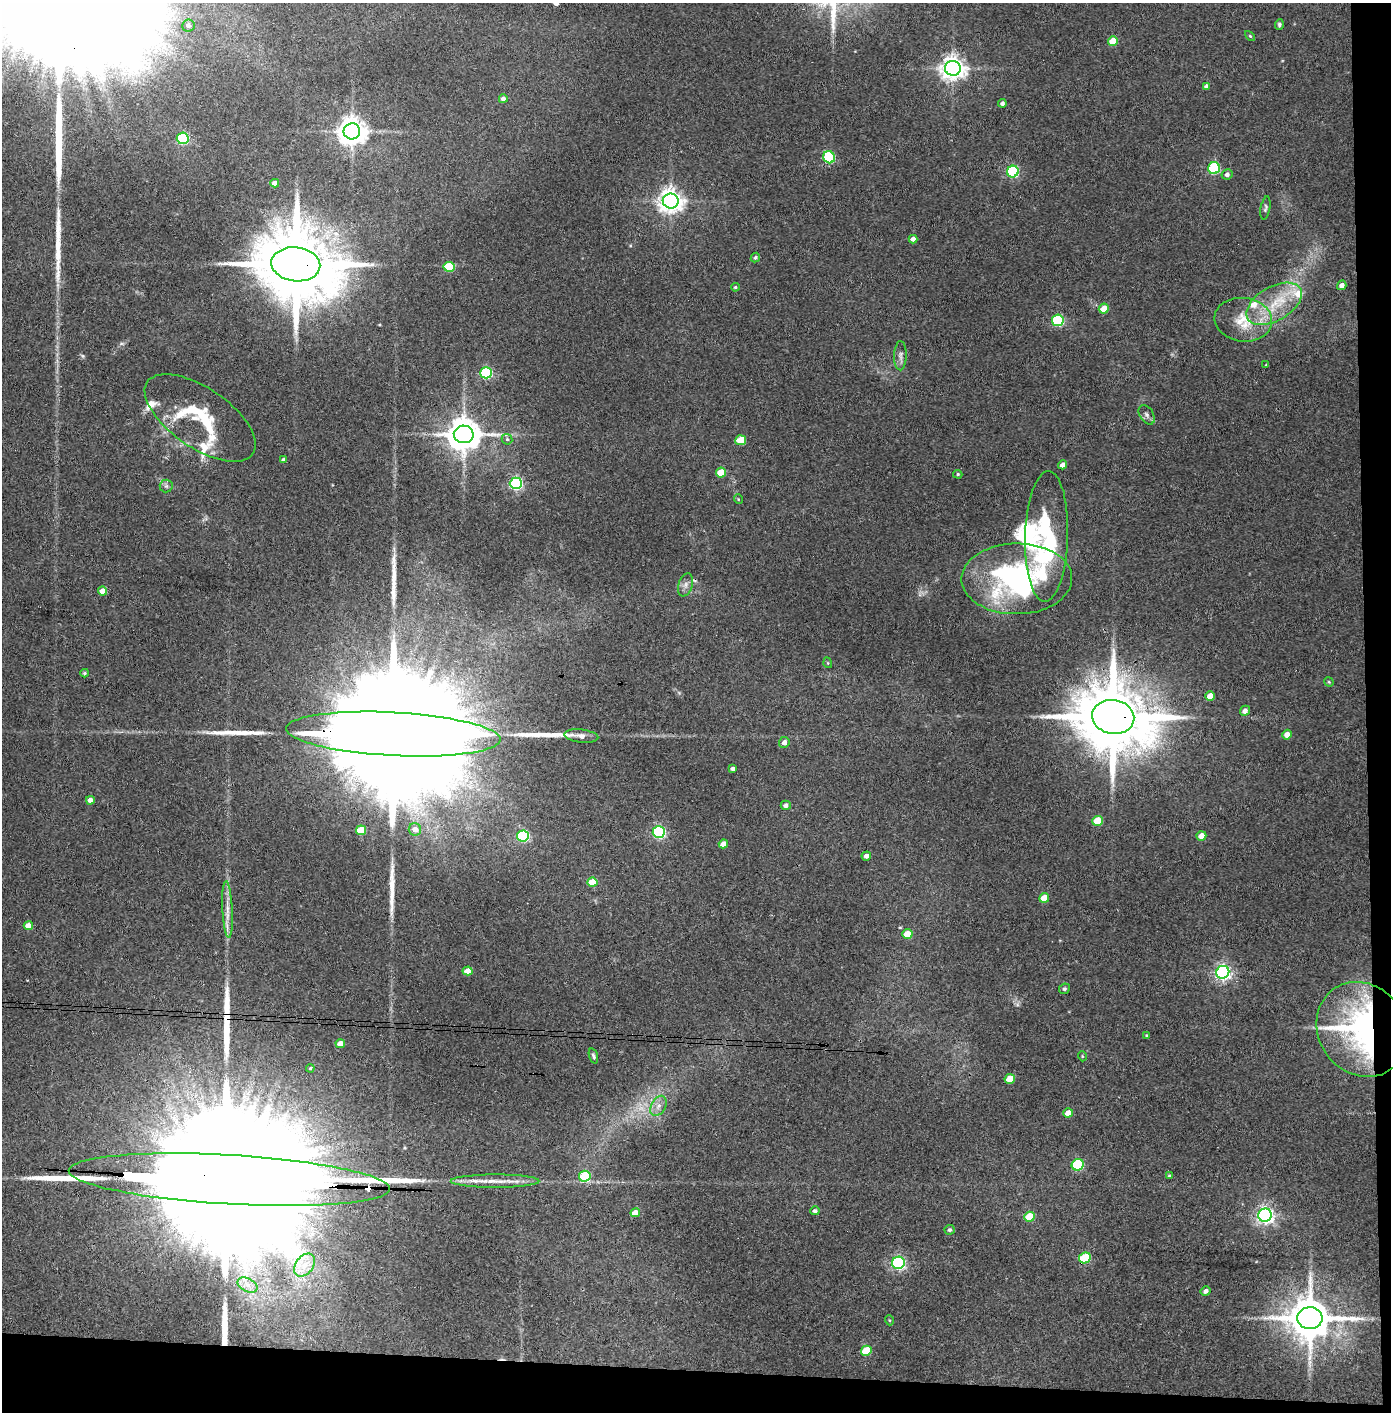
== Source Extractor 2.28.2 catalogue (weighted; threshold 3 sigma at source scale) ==
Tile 9 of 3 x 3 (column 3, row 3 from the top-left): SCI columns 2857-4245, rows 5-1414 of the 4323 x 4241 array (HDU 1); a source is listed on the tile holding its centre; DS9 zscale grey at full resolution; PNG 1393 x 1414 px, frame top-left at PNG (2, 3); each listed source drawn as its Kron ellipse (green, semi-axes under 4 px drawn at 4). Shown black and unused: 5% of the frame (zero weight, under 3 of 4 exposures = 6% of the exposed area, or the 3 px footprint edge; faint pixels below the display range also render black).
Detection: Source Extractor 2.28.2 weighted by HDU 2 'WHT'; one run over the whole footprint, this tile lists its part. Background 0.0737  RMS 0.0056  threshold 0.0252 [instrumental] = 3 sigma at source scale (4.5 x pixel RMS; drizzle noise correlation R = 1.50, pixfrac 1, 0.05/0.05 arcsec/px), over >= 5 px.
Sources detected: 118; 1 cosmic-ray / hot-pixel residue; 9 long thin detections or spike segments (spike, bleed or trail) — neither listed nor drawn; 6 inside a brighter listed object's ellipse — not listed separately; the other 102 listed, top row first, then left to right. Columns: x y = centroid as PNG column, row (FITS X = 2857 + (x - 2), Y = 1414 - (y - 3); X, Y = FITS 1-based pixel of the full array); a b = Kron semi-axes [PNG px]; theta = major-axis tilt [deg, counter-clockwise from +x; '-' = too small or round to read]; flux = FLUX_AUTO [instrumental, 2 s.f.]
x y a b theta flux
188 25 6 6 - 2.2
1279 25 5 4 - 0.98
1250 36 6 3 -45 0.59
1113 41 5 5 - 13
953 68 8 7 - 480
1206 86 4 4 - 1.6
503 99 4 4 - 2.4
1002 103 4 4 - 1.6
352 131 8 8 - 760
183 138 6 6 - 50
829 157 6 5 - 44
1214 168 6 6 - 50
1013 172 6 5 - 54
1227 174 5 5 - 1.7
275 183 4 4 - 4.3
671 201 8 7 - 480
1265 208 12 4 80 1.3
913 239 4 4 - 2.5
755 257 5 4 - 1.3
296 264 24 17 -7 8800
449 267 5 5 - 26
1342 285 5 4 - 3
735 287 4 3 - 0.65
1274 304 30 17 30 23
1104 309 5 5 - 8.3
1058 320 6 6 - 54
1243 320 29 22 -7 20
900 356 14 6 89 2.5
1266 365 3 3 - 0.58
486 373 6 5 - 60
1147 415 10 6 -58 2.1
200 418 64 30 -34 44
464 434 10 9 - 1300
507 439 6 5 - 0.86
741 440 5 5 - 16
283 460 4 3 - 1.8
1063 465 4 4 - 3.9
721 473 5 5 - 13
958 474 4 4 - 0.7
516 483 6 5 - 99
166 486 6 6 - 1.5
738 499 5 3 - 0.43
1047 536 65 21 88 64
1017 579 55 35 1 140
686 585 12 7 70 2.7
103 591 4 4 - 6.3
828 663 5 3 - 0.54
85 673 4 3 - 0.83
1329 682 5 4 - 0.6
1210 696 5 4 - 6.6
1245 711 5 5 - 2.9
1113 717 21 17 -10 6800
393 734 107 22 -3 68000
1287 735 5 4 - 4.3
581 736 17 6 -6 4
784 742 5 5 - 2.7
733 769 3 3 - 1.5
90 800 4 4 - 4.9
786 805 5 4 - 2.1
1097 821 5 5 - 16
415 829 6 6 - 3
361 830 5 5 - 15
659 832 6 6 - 83
523 836 6 5 - 66
1201 836 5 4 - 6
723 844 5 4 - 6.4
866 856 5 4 - 2.1
592 882 5 4 - 14
1044 898 5 4 - 8.6
227 909 28 5 -87 5.6
28 926 5 4 - 8
907 934 5 5 - 12
468 971 5 4 - 7.6
1223 972 6 6 - 190
1064 989 5 5 - 0.99
1362 1029 49 44 -53 150
1146 1035 4 3 - 0.58
340 1044 5 4 - 5.4
593 1056 7 4 -70 1.1
1082 1056 5 3 - 0.46
310 1068 4 3 - 0.69
1010 1079 5 5 - 11
658 1106 11 7 60 3.5
1068 1113 5 4 - 5.6
1078 1165 6 5 - 47
585 1176 6 5 - 33
1169 1176 4 3 - 0.76
229 1180 161 24 -3 120000
495 1181 44 6 0 9.9
815 1211 5 4 - 1.4
635 1213 5 4 - 7.3
1265 1215 7 6 - 240
1029 1217 5 5 - 16
949 1230 5 5 - 1.2
1085 1258 6 5 - 27
898 1263 6 6 - 120
305 1265 13 8 51 6.6
247 1285 10 6 -27 4.2
1206 1291 5 4 - 2.4
1310 1318 12 11 - 2400
889 1320 5 3 - 0.59
866 1351 5 5 - 17
Overlapping masked pixels (flux is a lower limit): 5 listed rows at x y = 296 264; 1113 717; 393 734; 1362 1029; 229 1180